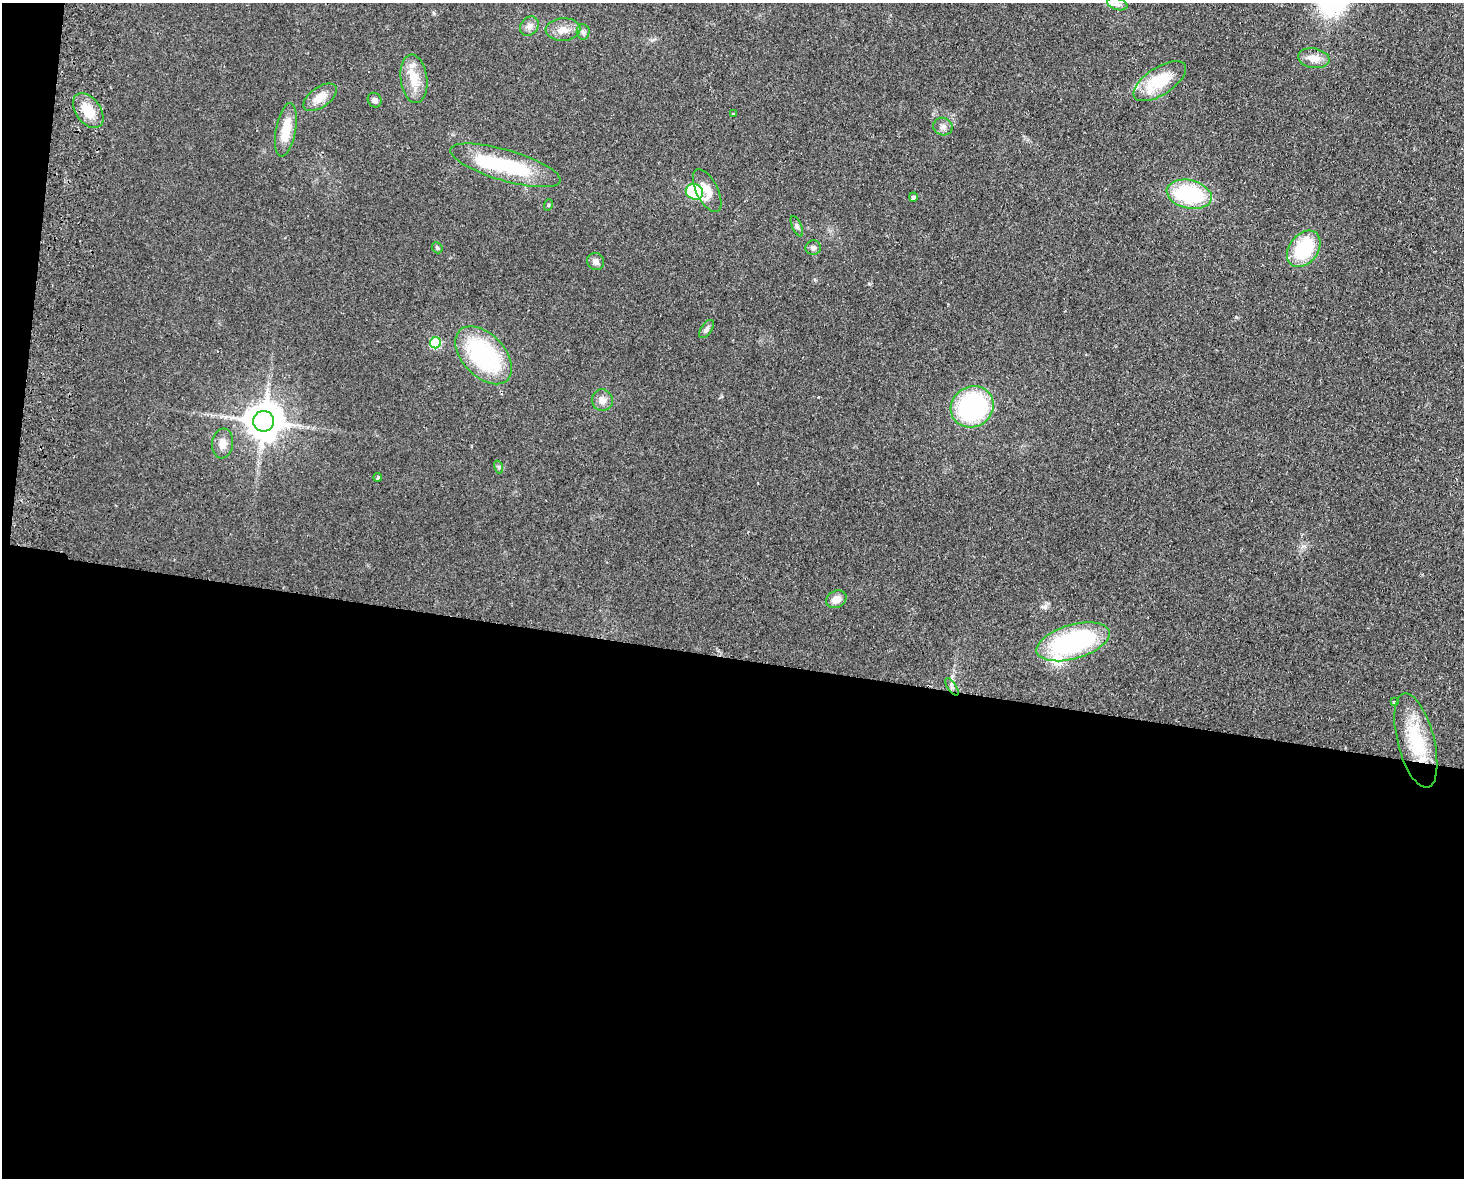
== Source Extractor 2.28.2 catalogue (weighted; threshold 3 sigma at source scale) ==
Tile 10 of 3 x 4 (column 1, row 4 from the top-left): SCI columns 170-1631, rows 10-1185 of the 4838 x 4724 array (HDU 1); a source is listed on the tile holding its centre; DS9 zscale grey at full resolution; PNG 1466 x 1180 px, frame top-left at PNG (2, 3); each listed source drawn as its Kron ellipse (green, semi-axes under 4 px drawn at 4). Shown black and unused: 45% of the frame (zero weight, under 2 of 3 exposures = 3% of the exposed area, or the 3 px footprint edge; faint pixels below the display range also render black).
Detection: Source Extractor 2.28.2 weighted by HDU 2 'WHT'; one run over the whole footprint, this tile lists its part. Background 0.0998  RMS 0.0086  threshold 0.0385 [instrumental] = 3 sigma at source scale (4.5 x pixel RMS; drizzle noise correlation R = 1.50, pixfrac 1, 0.05/0.05 arcsec/px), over >= 5 px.
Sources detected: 40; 1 inside a brighter object's white glare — neither listed nor drawn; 1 inside a brighter listed object's ellipse — not listed separately; the other 38 listed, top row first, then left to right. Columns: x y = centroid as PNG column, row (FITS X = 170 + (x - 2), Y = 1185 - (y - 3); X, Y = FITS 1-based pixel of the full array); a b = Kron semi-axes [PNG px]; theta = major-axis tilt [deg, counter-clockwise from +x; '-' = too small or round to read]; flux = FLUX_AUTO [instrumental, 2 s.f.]
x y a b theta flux
1117 4 10 6 -19 3.4
529 26 10 8 49 4.5
563 29 17 11 4 9.3
583 32 8 6 -85 2.4
1314 58 16 9 -9 9.9
414 79 24 13 -83 17
1160 81 30 14 33 39
320 97 19 10 35 11
375 100 7 6 - 3.1
88 111 19 12 -54 19
733 114 3 3 - 1.7
943 127 10 8 -20 4
286 130 27 10 80 20
505 165 57 15 -16 70
707 191 23 10 -63 13
694 192 9 7 -24 52
1189 194 23 14 -12 79
913 197 4 4 - 2.4
548 205 6 3 71 0.81
797 226 11 4 -66 2.2
437 248 6 5 - 1.3
813 248 8 7 - 3
1304 249 20 14 52 53
596 261 9 8 - 4.3
706 329 10 5 54 2.7
435 343 5 5 - 51
484 355 34 21 -46 98
602 400 11 10 - 5.8
972 407 22 20 34 120
263 421 10 10 - 2200
223 443 15 10 83 8.2
499 467 7 4 -72 1.5
378 477 4 3 - 1.4
836 599 11 8 27 7.7
1073 642 38 17 16 130
952 687 10 4 -55 2.3
1394 702 3 3 - 3.5
1416 740 48 18 -75 51
Unlisted compact peaks at least as high as the median listed source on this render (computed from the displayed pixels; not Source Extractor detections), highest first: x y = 1236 317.